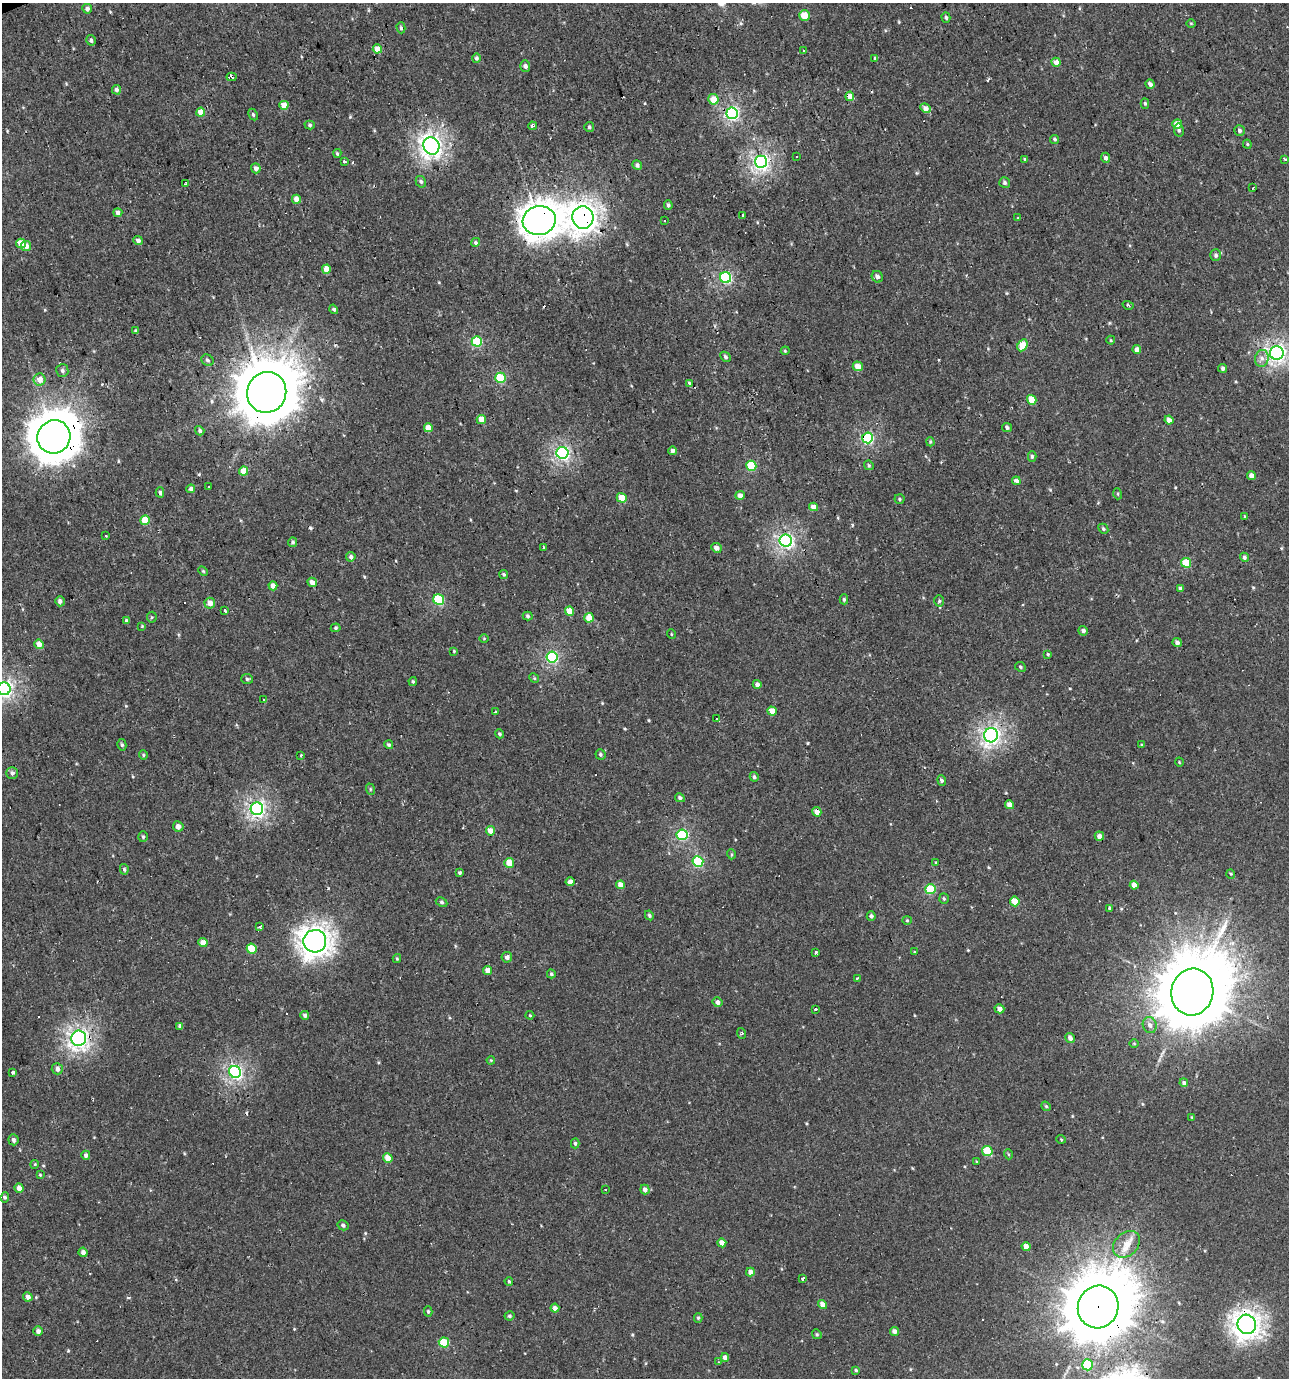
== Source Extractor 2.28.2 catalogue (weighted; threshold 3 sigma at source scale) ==
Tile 11 of 4 x 4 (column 3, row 3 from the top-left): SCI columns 2701-3987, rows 1377-2752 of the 5344 x 5504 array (HDU 1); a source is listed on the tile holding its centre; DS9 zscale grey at full resolution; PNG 1291 x 1380 px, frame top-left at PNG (2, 3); each listed source drawn as its Kron ellipse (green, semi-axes under 4 px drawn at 4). Shown black and unused: <1% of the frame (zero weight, under 2 of 3 exposures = <1% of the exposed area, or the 3 px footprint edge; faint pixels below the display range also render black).
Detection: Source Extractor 2.28.2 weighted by HDU 2 'WHT'; one run over the whole footprint, this tile lists its part. Background 0.00109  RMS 0.0043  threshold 0.0194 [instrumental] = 3 sigma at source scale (4.5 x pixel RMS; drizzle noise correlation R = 1.50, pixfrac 1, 0.0396/0.0396 arcsec/px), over >= 5 px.
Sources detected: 277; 17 cosmic-ray / hot-pixel residue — neither listed nor drawn; the other 260 listed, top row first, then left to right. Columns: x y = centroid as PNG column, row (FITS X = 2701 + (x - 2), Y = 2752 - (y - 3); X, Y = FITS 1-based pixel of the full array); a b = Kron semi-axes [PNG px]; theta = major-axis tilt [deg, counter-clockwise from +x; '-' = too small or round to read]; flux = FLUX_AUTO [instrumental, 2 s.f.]
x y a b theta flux
87 9 5 5 - 1.7
804 15 5 5 - 4.6
946 18 5 4 - 0.75
1191 23 5 3 - 0.35
401 28 5 4 - 0.65
91 40 5 4 - 0.96
377 49 4 4 - 4.7
804 51 4 3 - 0.5
476 58 5 4 - 0.93
875 58 4 4 - 0.55
1056 62 4 4 - 2.6
525 66 6 5 - 1.3
232 77 5 3 - 4.5
1150 84 5 4 - 1.3
117 90 5 4 - 1.4
850 96 5 4 - 3.7
713 99 5 5 - 5.8
1145 103 5 4 - 0.64
284 105 4 4 - 4.9
925 108 5 4 - 2.7
201 112 4 4 - 4.8
732 113 6 5 - 60
253 115 6 4 -63 0.69
1177 124 5 5 - 4.5
310 125 5 4 - 0.72
532 126 4 4 - 0.96
589 127 5 5 - 0.74
1179 130 6 5 - 0.86
1239 131 5 5 - 1
1054 139 4 4 - 0.75
1247 144 4 4 - 0.48
431 146 9 8 - 160
337 153 4 4 - 0.59
796 157 3 3 - 0.71
1106 158 5 4 - 1.2
1025 159 3 3 - 0.96
1285 159 4 3 - 1.4
344 161 4 3 - 0.53
761 162 6 6 - 100
637 165 5 4 - 1.3
256 168 5 5 - 1.4
421 182 6 5 - 0.8
185 183 4 2 - 0.52
1005 183 5 5 - 0.88
1253 188 3 2 - 0.35
296 199 4 4 - 2.9
668 205 5 4 - 0.77
118 213 4 4 - 1.6
743 215 2 2 - 0.7
583 217 11 10 - 300
1018 218 4 4 - 0.33
539 221 16 14 15 480
664 221 3 3 - 2.8
138 240 5 4 - 1.6
475 242 5 4 - 0.71
21 243 5 4 - 6.6
26 246 5 5 - 2.4
1216 255 6 5 - 1.1
326 269 4 4 - 3.9
726 277 5 5 - 40
877 277 6 5 - 1.6
1128 305 5 3 - 0.74
334 309 5 3 - 0.68
136 331 3 3 - 0.8
1111 340 4 4 - 0.43
477 341 5 5 - 23
1023 345 6 4 61 11
1137 350 4 4 - 2
785 351 4 3 - 0.45
1277 353 7 7 - 120
725 357 6 4 -45 0.72
1262 358 8 6 79 2
207 360 6 5 - 0.87
858 366 5 5 - 4
1223 368 4 4 - 1
62 371 6 6 - 1.1
500 378 5 5 - 22
40 380 6 6 - 3.8
690 384 4 3 - 6.2
267 392 20 19 - 2700
1032 400 5 4 - 7.6
481 419 4 4 - 4.8
1169 420 4 4 - 2.2
1007 427 5 4 - 1
428 428 4 4 - 4.7
200 431 5 4 - 0.78
54 437 17 16 - 1300
867 438 5 5 - 43
930 442 4 3 - 0.48
672 451 4 4 - 1.2
562 453 6 6 - 74
1032 456 5 4 - 0.86
869 465 5 4 - 0.58
751 466 5 5 - 19
244 471 4 4 - 6.3
1251 476 4 4 - 2.5
1016 481 4 4 - 1.7
208 487 3 3 - 0.79
191 489 4 4 - 1.5
160 492 5 4 - 0.99
1118 494 5 3 - 0.4
740 495 4 4 - 2
622 498 5 4 - 7.7
900 499 5 4 - 0.62
813 507 4 4 - 3.2
1244 516 4 3 - 0.32
145 520 5 5 - 7.6
1103 529 5 4 - 0.68
106 536 3 2 - 0.46
786 541 6 6 - 89
293 542 5 4 - 0.77
544 547 3 3 - 0.83
716 548 5 4 - 1.9
351 557 5 4 - 1.3
1244 557 5 4 - 0.88
1186 563 5 5 - 12
203 571 5 3 - 0.46
504 574 5 4 - 0.56
312 582 5 4 - 2.7
273 586 4 4 - 2.4
1180 588 4 4 - 0.87
439 599 5 5 - 24
844 599 5 4 - 0.69
60 601 5 4 - 1.3
939 601 5 4 - 0.66
210 603 5 5 - 2.9
225 611 4 3 - 2.4
569 611 5 4 - 5.2
528 616 5 4 - 0.64
152 617 5 5 - 0.56
589 618 5 4 - 6.7
126 620 4 4 - 0.51
142 626 3 3 - 0.37
336 628 5 4 - 0.65
1083 631 5 4 - 1.1
671 634 5 3 - 0.36
484 639 5 3 - 0.35
1177 642 4 4 - 1.4
39 644 5 4 - 3.2
454 651 3 3 - 0.35
1048 654 4 3 - 0.47
552 657 5 5 - 47
1020 667 6 4 -25 0.68
534 678 5 4 - 0.49
247 679 6 5 - 0.72
413 681 4 3 - 0.56
757 684 4 4 - 1.5
4 689 6 6 - 110
264 700 3 2 - 0.46
772 711 5 4 - 5.7
495 712 4 3 - 2.4
717 718 3 3 - 14
500 734 5 4 - 0.7
991 735 7 7 - 120
122 745 6 4 -75 0.73
389 745 4 4 - 0.8
1141 745 3 3 - 0.38
600 754 5 5 - 0.71
143 755 5 4 - 0.55
301 755 4 2 - 0.37
1179 762 4 3 - 0.31
12 773 6 6 - 1
754 777 5 4 - 0.81
942 780 5 4 - 0.79
370 789 6 3 -72 0.52
680 798 5 4 - 0.86
1009 805 4 4 - 2.6
257 809 6 6 - 97
817 812 5 4 - 3.3
178 826 5 5 - 2.1
490 831 4 4 - 3.6
682 835 5 5 - 31
1099 836 5 4 - 2.1
143 837 5 4 - 0.7
731 854 5 3 - 0.48
698 862 5 5 - 28
936 862 3 3 - 2.3
509 863 5 5 - 5.5
124 869 5 4 - 0.76
460 873 3 3 - 0.71
1231 874 5 3 - 0.43
570 882 4 4 - 1.8
621 885 4 4 - 4.2
1134 885 4 4 - 2.8
931 889 5 5 - 18
944 899 5 4 - 0.62
1015 901 5 4 - 9.7
442 902 6 4 -27 0.74
1110 909 4 3 - 9.6
649 915 5 4 - 0.68
871 916 5 4 - 1.2
907 920 4 4 - 0.48
260 927 3 3 - 1.3
315 941 11 11 - 320
203 943 4 4 - 3.5
252 949 5 5 - 13
914 952 3 3 - 0.39
816 953 3 3 - 2.2
507 957 5 5 - 1.6
397 959 4 4 - 0.49
488 970 4 4 - 3.4
551 974 4 4 - 0.76
857 978 3 2 - 0.47
1192 992 23 21 75 5200
717 1002 5 4 - 1.6
999 1009 5 4 - 2.2
816 1010 3 3 - 5.9
305 1015 4 4 - 1.1
530 1015 4 4 - 0.4
1150 1025 8 7 - 1.8
180 1026 4 4 - 1.2
741 1033 5 3 - 0.55
79 1038 8 7 - 140
1070 1038 5 4 - 1.8
1134 1043 5 3 - 0.35
491 1060 4 3 - 0.38
57 1069 5 5 - 1.8
235 1072 6 6 - 78
12 1073 3 3 - 2.4
1184 1083 4 4 - 1.1
1046 1106 5 4 - 0.53
1192 1117 4 4 - 0.41
1061 1139 5 3 - 0.39
13 1140 5 5 - 1.3
575 1143 5 4 - 0.8
987 1151 5 5 - 13
1008 1154 5 3 - 0.38
86 1155 4 4 - 1.3
388 1158 5 4 - 5.4
977 1162 4 4 - 0.47
35 1164 4 3 - 0.4
40 1175 4 3 - 0.38
19 1188 5 4 - 2.5
645 1189 5 4 - 1.6
606 1190 3 2 - 0.78
5 1197 5 4 - 0.78
343 1225 6 5 - 1.2
722 1243 4 4 - 4.7
1126 1244 15 11 44 5
1026 1246 4 4 - 3.4
83 1252 4 4 - 1.9
750 1272 4 4 - 2.2
803 1279 3 3 - 4.6
509 1281 4 3 - 0.5
28 1297 5 4 - 2.2
823 1304 5 4 - 3.3
1098 1307 21 20 - 4600
555 1308 4 4 - 1.6
428 1311 5 4 - 0.67
509 1316 5 4 - 0.78
698 1318 5 4 - 0.63
1247 1324 10 9 - 250
38 1331 4 4 - 1.6
894 1331 5 4 - 1.9
817 1334 5 4 - 0.59
444 1342 5 5 - 15
725 1358 4 4 - 2.7
718 1362 4 2 - 0.44
1088 1365 5 5 - 24
856 1370 4 3 - 0.49
Overlapping masked pixels (flux is a lower limit): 10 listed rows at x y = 232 77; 583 217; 539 221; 267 392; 54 437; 867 438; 786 541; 817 812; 1098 1307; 1247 1324
Isophote crosses this tile's border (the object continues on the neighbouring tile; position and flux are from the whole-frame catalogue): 1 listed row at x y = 4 689